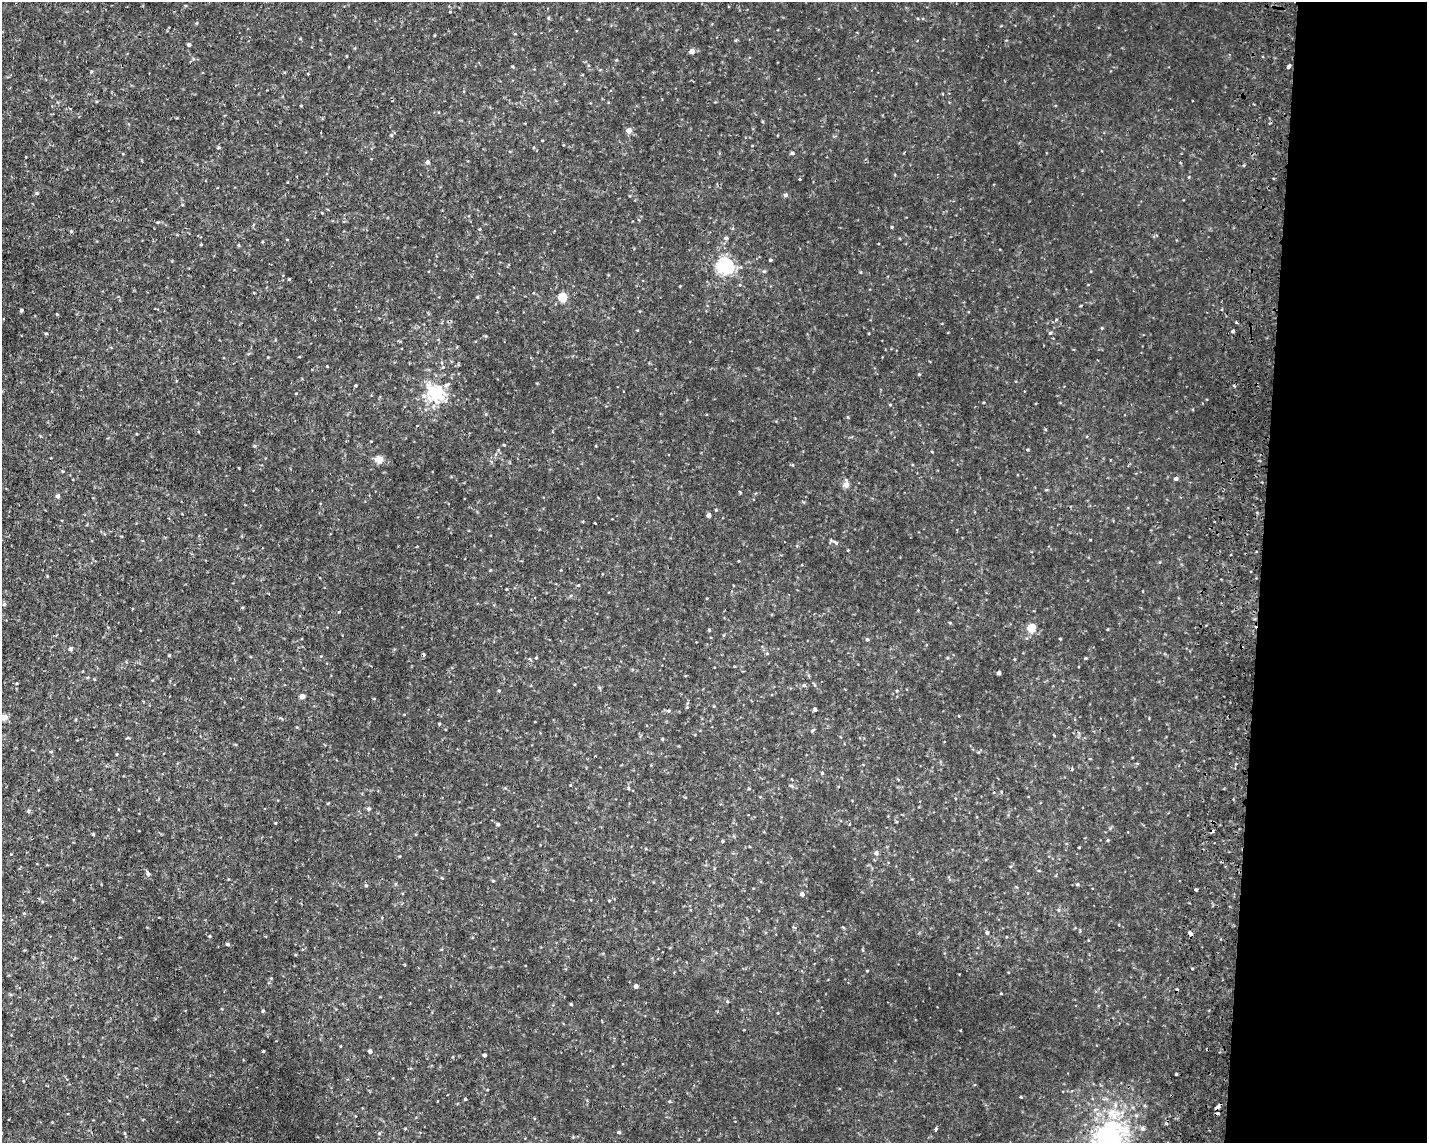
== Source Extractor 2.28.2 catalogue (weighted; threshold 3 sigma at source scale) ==
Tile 9 of 3 x 4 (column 3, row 3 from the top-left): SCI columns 3129-4553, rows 1171-2311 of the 4722 x 4622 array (HDU 1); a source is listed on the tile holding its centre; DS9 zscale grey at full resolution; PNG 1429 x 1145 px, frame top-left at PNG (2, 2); no overlay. Shown black and unused: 12% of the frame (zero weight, under 2 of 3 exposures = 4% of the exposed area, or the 3 px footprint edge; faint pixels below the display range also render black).
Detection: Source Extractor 2.28.2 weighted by HDU 2 'WHT'; one run over the whole footprint, this tile lists its part. Background 0.00605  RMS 0.0038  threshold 0.0169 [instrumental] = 3 sigma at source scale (4.5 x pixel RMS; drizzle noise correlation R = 1.50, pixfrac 1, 0.05/0.05 arcsec/px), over >= 5 px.
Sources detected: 114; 3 cosmic-ray / hot-pixel residue — not listed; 3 inside a brighter listed object's ellipse — not listed separately; the other 108 listed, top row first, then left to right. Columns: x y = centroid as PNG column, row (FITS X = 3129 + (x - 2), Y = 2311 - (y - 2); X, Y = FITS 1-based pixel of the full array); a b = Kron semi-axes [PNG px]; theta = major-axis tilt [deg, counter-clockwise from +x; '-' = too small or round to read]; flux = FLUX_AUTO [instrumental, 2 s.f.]
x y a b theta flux
450 12 3 2 - 0.27
188 45 4 4 - 0.95
692 51 5 4 - 2.2
1288 66 4 3 - 1.1
91 71 4 4 - 0.4
308 74 4 3 - 0.25
629 130 5 5 - 2.5
218 148 4 4 - 0.43
792 153 5 4 - 0.64
428 162 5 4 - 1.1
800 179 3 3 - 0.29
37 193 5 4 - 0.45
786 195 5 5 - 0.75
322 213 4 3 - 0.27
158 222 4 3 - 0.35
892 227 4 4 - 0.33
733 228 5 3 - 0.4
480 229 3 3 - 0.28
71 231 5 4 - 0.39
726 238 5 4 - 0.58
770 260 3 3 - 0.54
726 266 6 6 - 130
289 279 3 3 - 0.38
477 297 4 4 - 0.4
562 297 5 5 - 16
21 310 5 4 - 0.47
1236 322 3 3 - 0.43
1102 328 4 3 - 0.36
1233 331 3 3 - 0.71
1050 333 5 3 - 0.39
46 334 5 3 - 0.4
919 374 4 3 - 0.36
355 386 3 3 - 0.39
1234 386 3 3 - 0.7
435 393 30 24 -43 15
504 445 4 3 - 0.27
496 454 6 4 72 0.52
379 459 4 4 - 9.3
793 465 5 3 - 0.29
1176 478 4 4 - 1.1
846 484 11 7 74 1.6
740 492 3 3 - 0.41
58 496 4 4 - 1.2
716 510 4 3 - 0.34
709 515 4 4 - 1.6
836 542 8 5 -36 0.8
417 546 3 2 - 0.3
578 585 4 3 - 0.39
4 604 5 4 - 0.54
339 612 4 3 - 0.3
1031 628 5 5 - 12
709 629 3 3 - 0.55
867 639 5 4 - 0.54
1060 639 3 3 - 0.3
71 649 5 4 - 0.89
424 654 4 3 - 0.57
169 655 4 3 - 0.36
1085 658 4 3 - 0.39
999 673 4 3 - 1.1
804 685 5 4 - 0.57
897 691 4 3 - 0.31
302 696 4 4 - 2.3
687 707 4 4 - 0.35
815 709 4 3 - 1.7
668 711 6 4 2 0.59
4 717 5 5 - 3.7
439 724 4 4 - 0.33
812 730 6 3 44 0.41
662 739 4 3 - 0.37
822 773 4 4 - 0.5
791 786 6 4 -30 0.52
628 788 5 3 - 0.38
368 809 5 4 - 0.8
28 811 5 4 - 0.58
275 823 3 3 - 0.29
498 824 4 4 - 0.6
93 834 4 3 - 0.37
1108 840 4 3 - 0.34
722 841 4 3 - 0.4
1079 847 3 2 - 0.28
876 853 6 5 - 1.1
148 874 5 4 - 1.4
442 878 4 3 - 0.29
493 881 4 4 - 0.35
1078 884 5 3 - 0.38
366 885 5 3 - 0.34
1196 889 4 3 - 2.7
802 894 5 5 - 1.1
609 901 4 3 - 0.28
987 933 5 4 - 0.61
1190 933 4 3 - 2.7
209 936 4 3 - 0.38
228 944 4 4 - 0.77
636 986 4 4 - 1.5
727 1001 5 3 - 0.31
571 1004 3 3 - 0.4
263 1011 4 3 - 0.46
263 1051 3 3 - 0.35
370 1051 4 4 - 1.2
484 1055 4 3 - 0.73
1176 1074 3 3 - 0.43
1021 1097 4 3 - 0.28
465 1099 4 3 - 0.32
1217 1107 6 3 38 3.5
936 1129 4 3 - 0.69
619 1132 4 3 - 0.6
124 1133 5 3 - 0.35
1111 1138 52 44 -78 59
Overlapping masked pixels (flux is a lower limit): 2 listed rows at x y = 1190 933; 1217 1107
Isophote crosses this tile's border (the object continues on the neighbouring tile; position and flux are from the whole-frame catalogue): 2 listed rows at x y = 4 717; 1111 1138
Unlisted compact peaks at least as high as the median listed source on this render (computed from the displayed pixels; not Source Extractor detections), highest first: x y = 327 366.